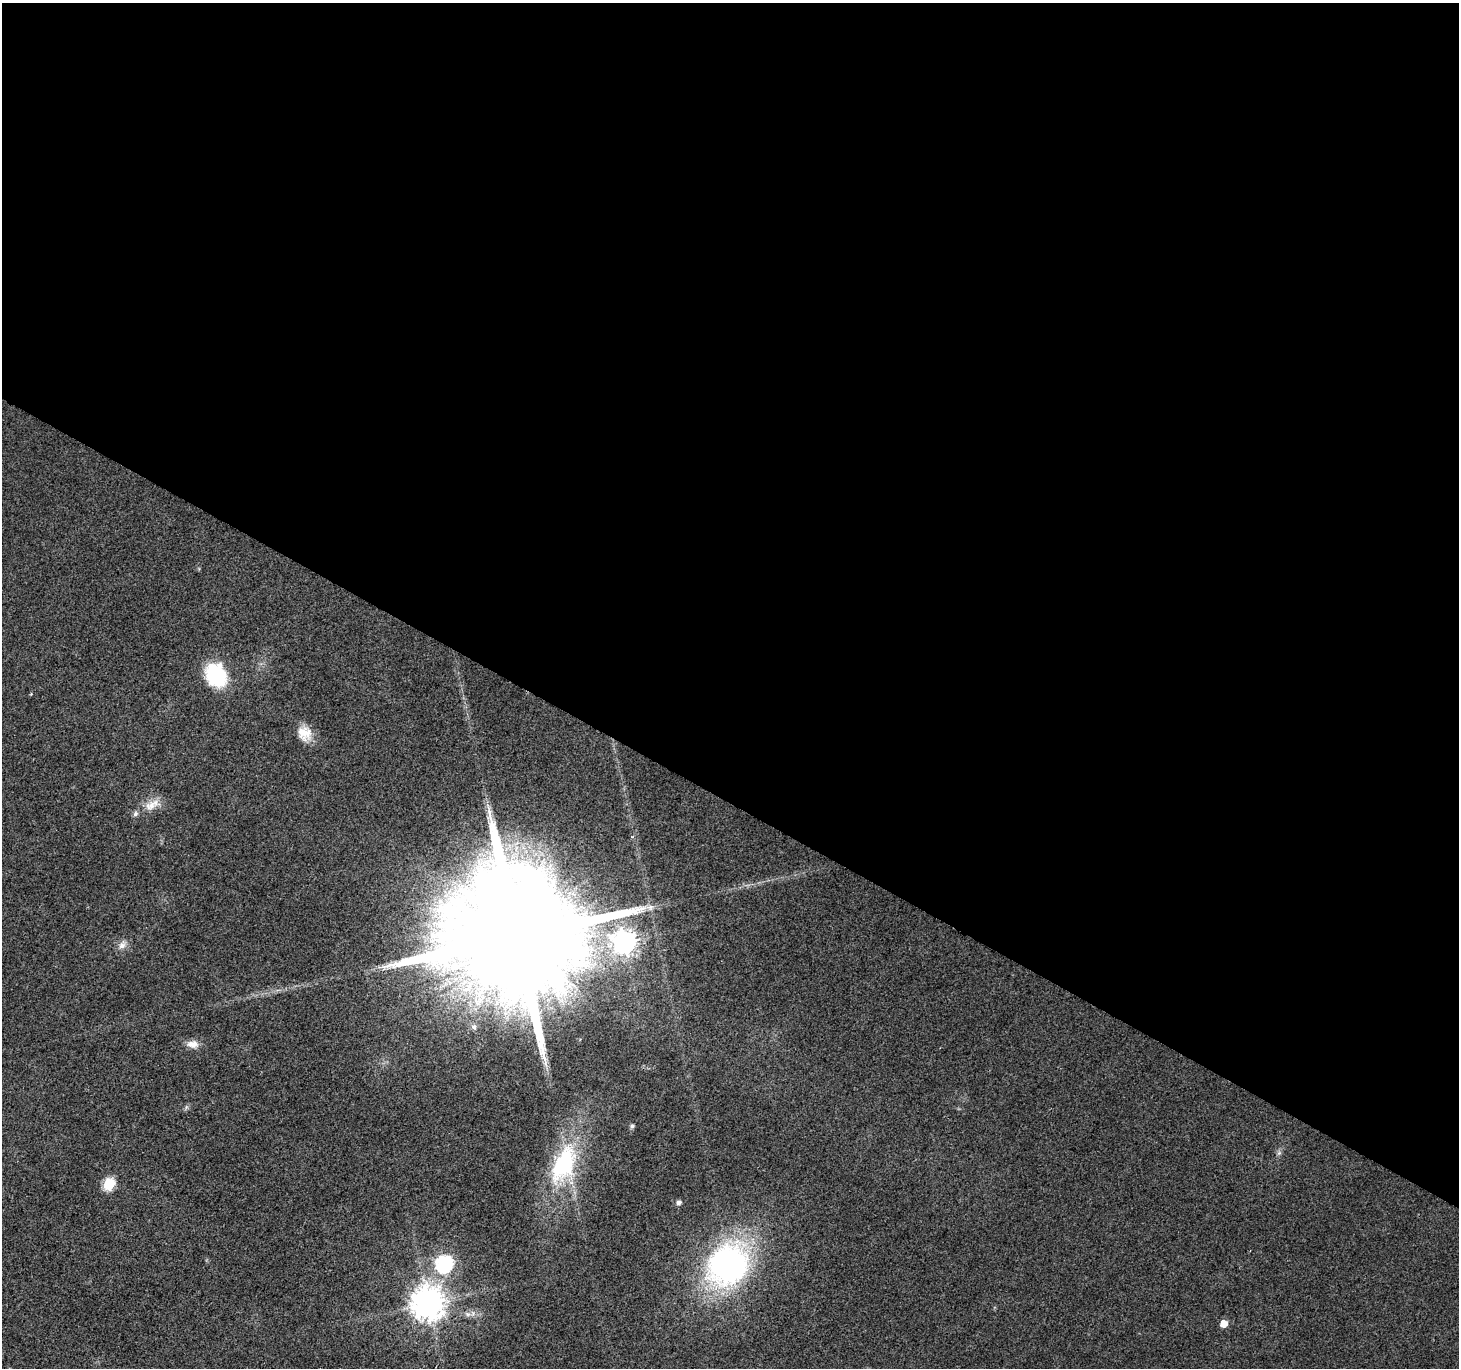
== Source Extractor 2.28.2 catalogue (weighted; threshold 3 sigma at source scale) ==
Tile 3 of 4 x 4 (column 3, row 1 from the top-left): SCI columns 2922-4378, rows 4358-5723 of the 5836 x 5917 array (HDU 1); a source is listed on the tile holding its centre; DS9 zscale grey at full resolution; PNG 1461 x 1370 px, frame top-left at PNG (2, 3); no overlay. Shown black and unused: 59% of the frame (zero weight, under 2 of 3 exposures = <1% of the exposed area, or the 3 px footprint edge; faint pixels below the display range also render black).
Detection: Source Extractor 2.28.2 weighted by HDU 2 'WHT'; one run over the whole footprint, this tile lists its part. Background 0.0281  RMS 0.0065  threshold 0.0291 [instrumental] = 3 sigma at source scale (4.5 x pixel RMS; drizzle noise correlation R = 1.50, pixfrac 1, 0.0396/0.0396 arcsec/px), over >= 5 px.
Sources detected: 21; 1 inside a brighter listed object's ellipse — not listed separately; the other 20 listed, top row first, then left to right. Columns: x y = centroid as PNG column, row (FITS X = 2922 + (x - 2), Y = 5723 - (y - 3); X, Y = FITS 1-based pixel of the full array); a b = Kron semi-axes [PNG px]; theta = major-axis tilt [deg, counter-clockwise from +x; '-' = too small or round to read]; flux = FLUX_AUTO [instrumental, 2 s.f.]
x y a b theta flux
216 675 27 21 -63 40
304 733 19 17 -65 11
152 805 26 12 28 9.6
632 837 5 4 - 0.89
650 907 9 8 - 3.2
518 935 47 28 57 44000
624 942 9 8 - 580
122 945 13 9 61 4.3
474 1027 7 7 - 2.4
193 1044 14 9 -4 5.8
632 1126 5 5 - 1.8
1279 1153 7 5 44 1.4
564 1164 52 26 65 72
109 1184 6 6 - 56
678 1202 6 5 - 2.5
444 1264 8 7 - 140
728 1265 38 34 44 210
428 1303 10 10 - 1200
468 1314 9 6 -26 2.7
1224 1324 6 6 - 7.4